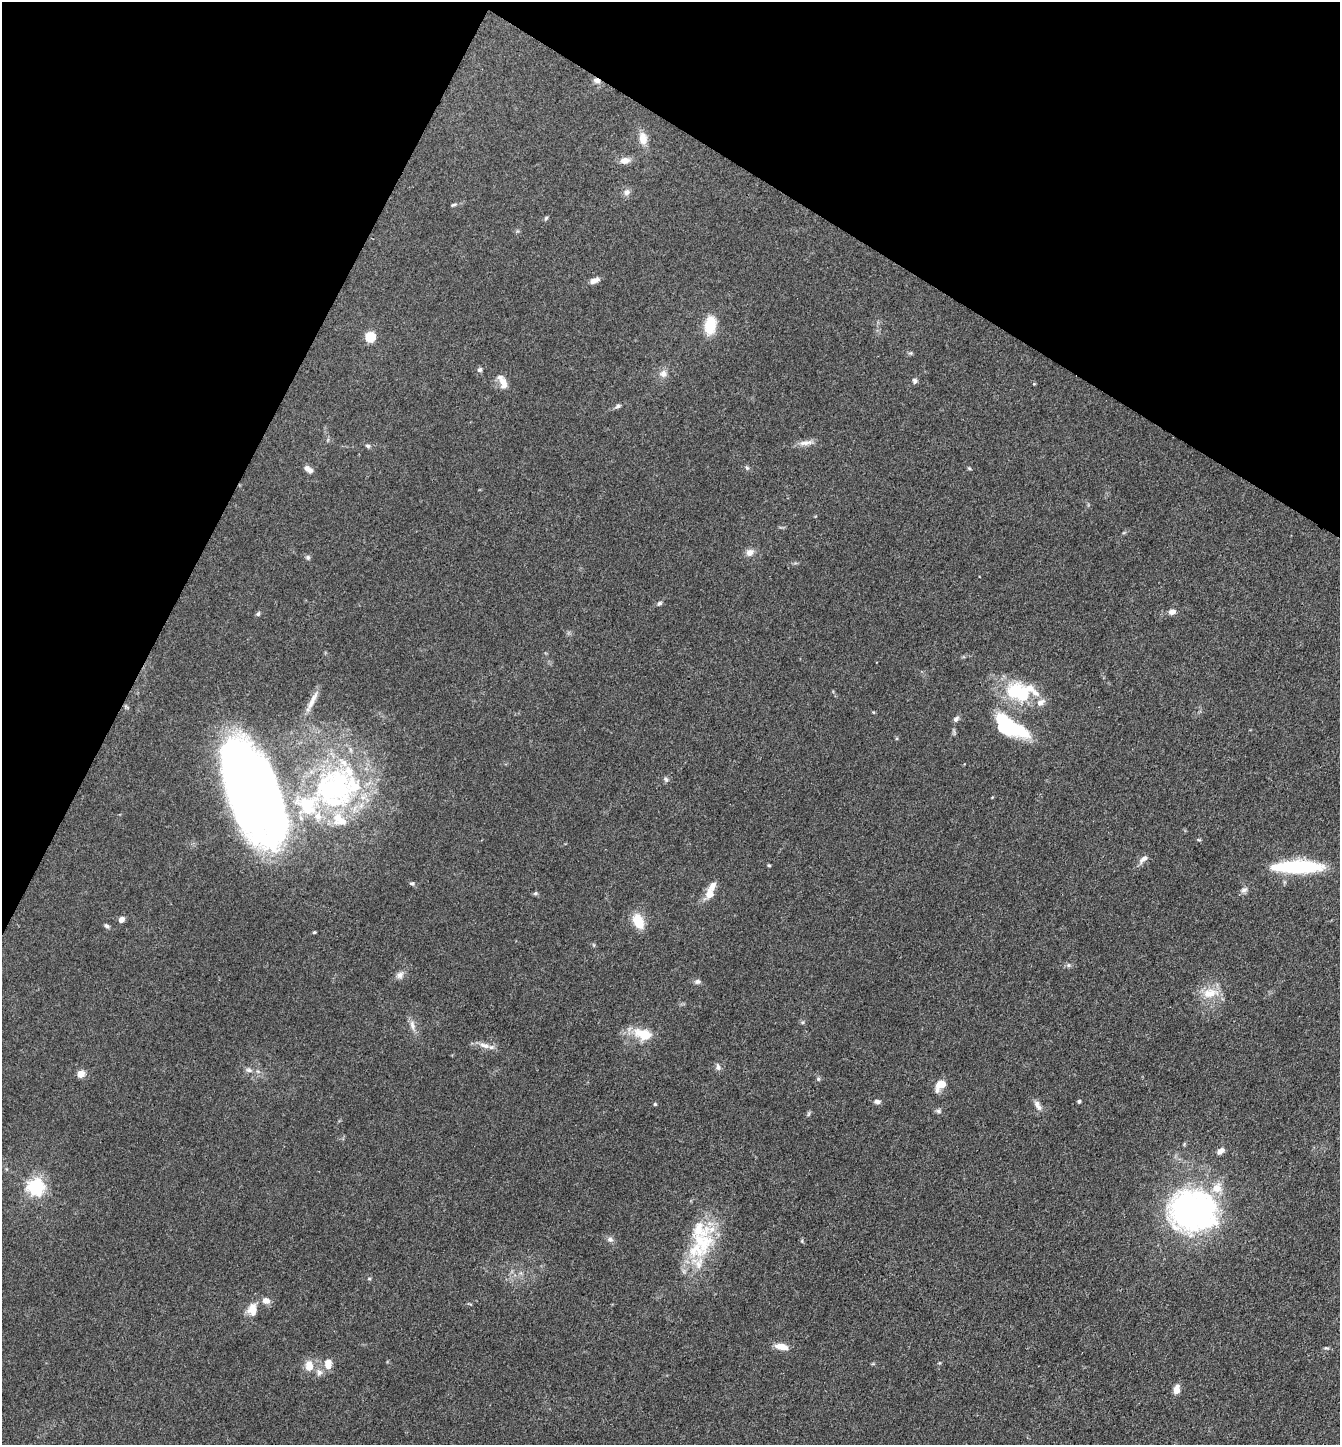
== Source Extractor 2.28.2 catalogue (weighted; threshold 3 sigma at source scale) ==
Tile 2 of 4 x 4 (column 2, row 1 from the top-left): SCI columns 1624-2961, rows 4332-5774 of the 5784 x 5775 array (HDU 1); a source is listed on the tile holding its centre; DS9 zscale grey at full resolution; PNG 1342 x 1447 px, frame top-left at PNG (2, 2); no overlay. Shown black and unused: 24% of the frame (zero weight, under 3 of 4 exposures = <1% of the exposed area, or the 3 px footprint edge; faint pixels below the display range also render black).
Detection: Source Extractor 2.28.2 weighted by HDU 2 'WHT'; one run over the whole footprint, this tile lists its part. Background 0.0825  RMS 0.0063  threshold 0.0284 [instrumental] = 3 sigma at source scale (4.5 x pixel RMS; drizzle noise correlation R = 1.50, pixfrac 1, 0.05/0.05 arcsec/px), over >= 5 px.
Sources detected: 94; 3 inside a brighter object's white glare — not listed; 15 inside a brighter listed object's ellipse — not listed separately; the other 76 listed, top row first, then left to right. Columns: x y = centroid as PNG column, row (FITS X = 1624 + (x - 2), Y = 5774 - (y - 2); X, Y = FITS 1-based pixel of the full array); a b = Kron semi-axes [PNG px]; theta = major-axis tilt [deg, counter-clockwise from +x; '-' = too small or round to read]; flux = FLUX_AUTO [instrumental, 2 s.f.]
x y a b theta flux
597 81 9 6 -21 2.8
643 138 15 9 -83 7
625 161 11 7 4 5.1
626 192 9 8 - 2.8
454 205 8 4 22 1
546 218 6 4 47 1
594 280 11 6 24 4.1
710 325 19 11 83 19
370 337 5 5 - 44
480 370 7 6 - 1.5
663 374 10 9 - 3.8
915 381 7 6 - 1.7
502 382 20 8 -65 6.2
1034 384 5 4 - 0.63
618 406 7 6 - 1.6
806 443 20 7 7 4.4
368 446 7 5 -16 1.2
747 467 7 5 -36 1.2
969 468 6 4 -19 0.72
308 469 11 6 -36 3.2
749 552 9 8 - 3.7
308 557 6 6 - 1.3
659 603 7 5 34 1.3
1172 612 7 6 - 3.3
258 614 6 5 - 1.2
1020 691 39 20 -4 41
312 701 28 6 63 6.3
956 719 8 6 47 1.9
1017 730 31 16 -24 33
666 779 8 5 -53 1.4
249 782 107 43 -70 570
334 787 66 55 35 140
1199 840 6 3 -18 0.69
1144 858 13 6 39 3.1
769 865 4 3 - 0.74
1298 867 53 12 0 54
412 883 6 5 - 1.2
1244 890 11 6 28 2.1
535 893 7 5 21 0.98
709 894 13 10 78 6.2
121 919 6 5 - 3.2
638 921 16 10 -69 15
106 926 7 4 -17 1.4
314 932 4 3 - 0.7
1068 965 6 5 - 1.2
400 975 10 8 48 3
697 981 8 6 -2 1.9
1210 993 24 13 6 12
412 1025 16 6 -76 3.8
643 1034 25 14 -14 15
485 1045 15 7 -14 4.9
718 1067 8 7 - 2.3
249 1070 10 6 -15 2.2
81 1074 5 4 - 16
818 1079 6 5 - 0.99
941 1085 14 8 43 8.2
877 1101 8 6 0 2
1079 1101 5 4 - 0.89
1037 1103 9 8 - 2.8
655 1104 4 4 - 0.77
938 1111 8 6 -16 1.5
808 1114 6 4 71 0.94
1221 1151 10 6 34 2.9
36 1187 6 6 - 230
1193 1211 41 35 -9 220
610 1239 8 7 - 2.2
703 1242 38 31 -65 38
369 1279 6 4 1 0.65
266 1301 10 7 -22 3.9
252 1309 16 11 88 7.7
781 1347 14 7 -10 7.3
1326 1348 8 3 -12 0.89
328 1364 12 8 -89 6.9
309 1366 13 9 -84 7.6
319 1372 9 7 88 2.7
1176 1390 8 6 79 6.8
Overlapping masked pixels (flux is a lower limit): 1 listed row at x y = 597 81